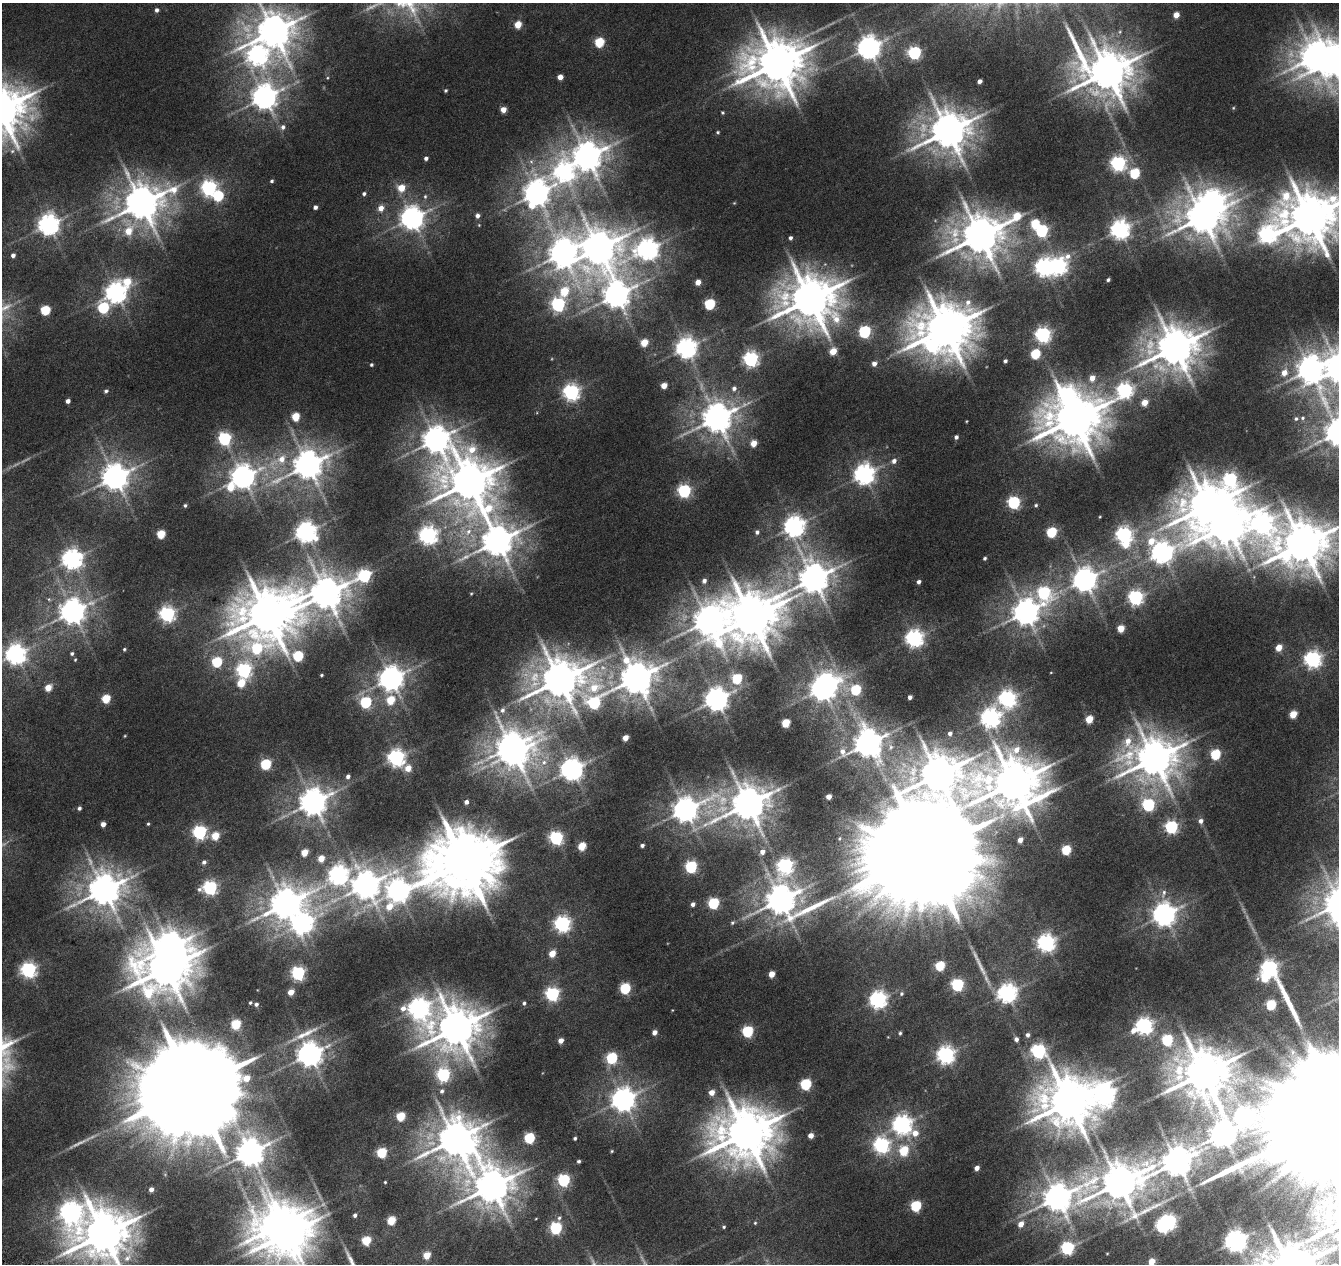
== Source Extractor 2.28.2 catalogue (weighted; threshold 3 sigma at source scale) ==
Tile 7 of 4 x 4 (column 3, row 2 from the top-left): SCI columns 2685-4021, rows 2810-4071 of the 5359 x 5555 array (HDU 1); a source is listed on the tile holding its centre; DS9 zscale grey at full resolution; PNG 1341 x 1266 px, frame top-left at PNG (2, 3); no overlay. Shown black and unused: <1% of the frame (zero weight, under 3 of 6 exposures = <1% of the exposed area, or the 3 px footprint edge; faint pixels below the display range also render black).
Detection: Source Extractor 2.28.2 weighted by HDU 2 'WHT'; one run over the whole footprint, this tile lists its part. Background 0.0186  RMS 0.0027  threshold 0.0111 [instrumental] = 3 sigma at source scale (4.09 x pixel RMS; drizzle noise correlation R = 1.36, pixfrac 0.8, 0.0396/0.0396 arcsec/px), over >= 5 px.
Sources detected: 331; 2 too faint to see at this stretch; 13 inside a brighter object's white glare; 1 long thin detection or spike segment (spike, bleed or trail) — not listed; the other 315 listed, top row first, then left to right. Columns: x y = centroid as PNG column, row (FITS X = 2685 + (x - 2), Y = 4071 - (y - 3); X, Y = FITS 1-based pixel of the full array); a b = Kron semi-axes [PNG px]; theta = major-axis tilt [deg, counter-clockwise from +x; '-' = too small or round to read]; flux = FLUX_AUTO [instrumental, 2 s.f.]
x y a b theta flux
156 10 4 4 - 0.73
1176 15 5 4 - 2.7
518 25 5 4 - 4.4
273 31 11 11 - 560
1120 32 5 3 - 0.31
599 42 5 5 - 12
868 48 8 7 - 210
914 53 6 6 - 41
258 55 11 9 -27 120
1331 61 12 9 50 420
777 63 16 14 15 1000
1107 72 16 13 -28 790
560 77 4 4 - 2
979 81 4 4 - 0.99
445 90 4 4 - 0.33
264 97 8 8 - 240
1233 108 5 3 - 0.2
503 109 4 4 - 2.4
722 113 4 3 - 0.27
283 127 6 6 - 0.8
948 131 11 10 - 670
718 132 4 3 - 0.29
587 157 9 9 - 380
426 158 4 4 - 0.64
1118 163 6 6 - 66
564 171 10 9 - 96
1135 173 6 5 - 15
272 181 4 3 - 0.4
209 188 6 6 - 74
401 188 6 5 - 4.3
537 193 10 8 58 260
364 194 4 4 - 0.5
218 196 6 6 - 15
425 196 6 5 - 0.4
141 203 13 10 25 590
734 203 4 4 - 0.18
315 207 4 4 - 0.78
381 208 6 6 - 1.9
477 216 5 4 - 0.95
1202 217 11 9 -16 530
1309 217 16 15 - 1100
412 218 8 7 - 200
48 225 7 7 - 160
1120 230 7 7 - 130
128 231 8 7 - 4.1
1042 231 6 5 - 34
1267 235 14 9 51 71
980 236 17 11 29 750
790 238 4 4 - 0.64
598 248 11 11 - 550
647 249 8 7 - 160
562 253 10 9 - 290
13 255 4 4 - 0.91
1058 266 8 7 - 82
1044 267 7 7 - 100
1108 280 4 3 - 0.47
127 281 8 8 - 6.2
698 282 4 4 - 2.5
564 291 8 6 60 7.1
116 293 7 7 - 160
616 295 9 8 - 290
810 299 15 14 - 940
709 304 6 5 - 19
558 305 6 6 - 52
103 308 7 6 - 21
45 310 5 5 - 13
945 329 16 14 2 1100
864 332 6 5 - 32
1043 335 6 6 - 73
644 343 5 4 - 5.2
686 348 7 7 - 150
1175 348 12 11 - 730
833 351 5 5 - 4.1
1035 354 5 5 - 14
751 359 6 6 - 66
1005 361 4 3 - 0.51
874 364 5 5 - 1.2
371 365 4 4 - 0.37
1310 369 10 9 - 260
1284 373 8 6 64 2.1
1092 378 6 6 - 2.4
664 385 4 4 - 2.8
734 388 6 6 - 0.78
1125 390 12 6 37 74
106 391 5 5 - 0.51
571 392 6 6 - 82
68 401 4 4 - 1
1144 402 5 5 - 3.2
295 417 5 5 - 6.9
717 418 9 8 - 400
1303 418 6 5 - 0.43
1074 419 16 13 16 1100
1296 419 5 5 - 0.41
956 437 4 3 - 0.66
224 439 6 6 - 38
436 440 10 9 - 300
753 443 5 4 - 3.1
281 459 11 10 - 3
894 461 6 5 - 1
308 465 10 8 29 380
864 474 7 7 - 150
115 477 8 8 - 290
243 477 8 8 - 230
1230 479 17 11 -74 46
469 482 16 14 -59 830
230 487 8 8 - 5.3
684 491 6 6 - 42
1014 502 6 5 - 37
185 505 5 4 - 0.41
1036 505 4 4 - 0.36
1207 506 13 11 50 850
1262 522 14 12 -37 120
794 526 7 7 - 150
306 532 7 7 - 160
468 532 11 8 62 2.3
757 532 5 5 - 0.66
1052 532 6 5 - 17
161 534 5 5 - 8
428 535 7 7 - 110
1124 535 6 6 - 79
497 541 11 10 - 460
1125 544 8 6 25 3.7
1302 544 16 12 23 890
1162 552 14 11 36 180
985 558 3 3 - 0.41
72 559 7 7 - 140
364 575 8 6 25 38
813 579 11 9 42 420
1084 580 8 8 - 220
704 581 5 4 - 0.79
919 582 4 3 - 0.77
471 593 5 3 - 0.22
1044 593 9 7 -61 29
326 594 10 10 - 520
1135 597 6 6 - 61
73 611 8 8 - 260
1026 612 8 8 - 290
167 614 6 6 - 72
267 614 18 15 14 1100
751 617 14 13 - 1100
708 621 13 11 -71 380
1121 628 5 5 - 4.9
914 638 7 6 - 100
257 648 18 13 12 18
1279 648 5 5 - 3.2
124 649 4 3 - 0.3
72 653 5 5 - 0.46
16 654 7 7 - 150
298 656 5 5 - 17
1313 659 7 6 - 86
75 660 4 4 - 0.23
217 662 6 5 - 16
244 670 6 6 - 60
321 675 3 3 - 0.29
391 678 8 8 - 240
636 678 10 9 - 520
737 679 5 5 - 15
560 680 14 12 12 770
241 683 6 5 - 6.4
48 688 5 4 - 4.1
823 689 7 6 - 220
856 690 6 5 - 16
910 697 4 4 - 0.84
106 699 5 5 - 8.4
716 699 7 7 - 220
1007 699 7 7 - 90
391 700 6 5 - 7.1
366 702 6 5 - 23
594 703 9 7 31 24
502 710 8 7 - 0.98
1293 714 5 4 - 5.5
990 718 7 7 - 130
1089 719 5 4 - 6
786 723 5 5 - 8.5
950 733 4 3 - 0.66
625 738 4 4 - 2.4
1128 742 17 10 -69 3.4
868 743 9 9 - 350
511 747 11 9 40 310
1215 754 6 5 - 17
396 758 6 6 - 95
1154 758 13 12 - 700
544 762 9 8 - 1.5
266 764 5 5 - 19
408 768 5 5 - 3.2
571 769 8 7 - 200
938 775 9 8 - 760
348 777 5 5 - 0.8
1013 783 17 15 -5 1000
829 797 4 4 - 1.9
313 802 8 8 - 330
466 802 4 4 - 0.84
748 804 11 10 - 590
1148 805 6 6 - 33
79 808 4 4 - 0.57
685 810 10 7 27 260
1201 821 6 5 - 0.9
103 824 4 4 - 1.5
148 824 4 3 - 0.28
1171 827 6 6 - 37
199 832 6 6 - 50
215 836 5 5 - 6.3
556 838 6 6 - 46
1020 840 4 4 - 1.8
642 845 4 4 - 0.65
582 846 5 5 - 7.7
1066 850 5 5 - 13
304 852 5 4 - 4.7
762 852 5 5 - 1.5
924 855 50 24 69 16000
321 858 5 4 - 4.2
204 862 5 4 - 0.58
464 862 20 18 22 2000
785 866 7 6 - 69
691 867 6 5 - 28
338 874 8 7 - 120
366 885 9 9 - 310
210 888 6 6 - 54
104 890 10 9 - 490
398 890 12 9 57 180
1164 893 11 5 76 0.89
781 900 14 9 -8 410
713 903 6 5 - 22
285 904 11 9 30 480
693 904 4 4 - 0.97
1164 915 8 7 - 210
302 923 9 8 - 130
732 923 6 5 - 0.37
562 924 6 6 - 73
1046 943 7 6 - 100
552 954 5 4 - 4.2
940 966 5 5 - 12
166 968 17 13 14 860
1269 968 6 6 - 78
28 970 6 6 - 70
298 973 6 6 - 47
772 974 4 4 - 3.3
957 985 6 6 - 30
625 988 6 5 - 18
291 992 5 4 - 3.1
1007 993 7 7 - 120
552 994 6 6 - 50
901 994 6 5 - 0.42
878 999 7 6 - 91
250 1003 3 3 - 0.28
524 1003 5 4 - 0.51
256 1004 4 3 - 0.6
1271 1005 5 5 - 14
418 1008 13 10 -52 140
236 1024 5 5 - 13
1144 1026 7 6 - 87
456 1028 13 12 - 790
1133 1030 8 6 40 1.7
747 1031 6 5 - 23
655 1032 4 4 - 1.4
307 1033 34 8 27 3.9
900 1033 4 3 - 0.36
1027 1035 5 5 - 0.8
1016 1039 5 4 - 0.91
1167 1040 6 6 - 21
561 1041 4 4 - 2
1038 1051 10 6 -48 56
310 1054 8 7 - 270
946 1055 7 6 - 99
612 1058 6 5 - 22
1203 1073 14 13 - 1000
443 1075 6 6 - 42
806 1084 6 5 - 22
193 1088 33 23 66 8700
442 1091 5 5 - 0.59
712 1092 5 5 - 2.3
1105 1094 10 10 - 140
623 1099 8 7 - 210
1069 1102 14 13 - 1100
401 1116 5 5 - 10
902 1124 7 7 - 130
1228 1130 46 8 38 420
746 1133 17 15 11 1100
915 1133 9 6 -22 2.4
811 1135 4 4 - 2.1
529 1138 5 5 - 18
575 1138 3 3 - 0.44
455 1139 11 9 48 630
881 1145 7 6 - 70
612 1151 4 3 - 0.23
904 1151 6 5 - 11
250 1152 8 8 - 330
382 1153 5 5 - 15
579 1161 3 3 - 0.47
1177 1162 9 8 - 450
977 1168 4 4 - 1.4
564 1180 6 5 - 34
385 1182 3 2 - 0.21
1119 1183 13 11 10 670
492 1186 12 11 - 610
151 1189 4 4 - 1.2
1057 1198 10 8 13 360
916 1206 5 5 - 19
70 1211 10 9 - 150
355 1215 4 3 - 0.55
559 1218 7 5 79 0.53
391 1220 5 5 - 9
1168 1222 6 6 - 68
755 1223 4 4 - 0.23
1021 1224 6 5 - 2.1
724 1227 4 3 - 0.28
556 1228 6 5 - 29
288 1233 15 11 48 690
104 1234 14 13 - 960
366 1240 5 5 - 10
1235 1241 7 7 - 180
1067 1248 6 6 - 35
427 1255 5 4 - 5
127 1258 11 7 41 1.5
1151 1262 5 4 - 3.6
Isophote crosses this tile's border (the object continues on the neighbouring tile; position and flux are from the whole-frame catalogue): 7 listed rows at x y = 273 31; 1331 61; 1309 217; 1302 544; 288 1233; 104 1234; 1151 1262